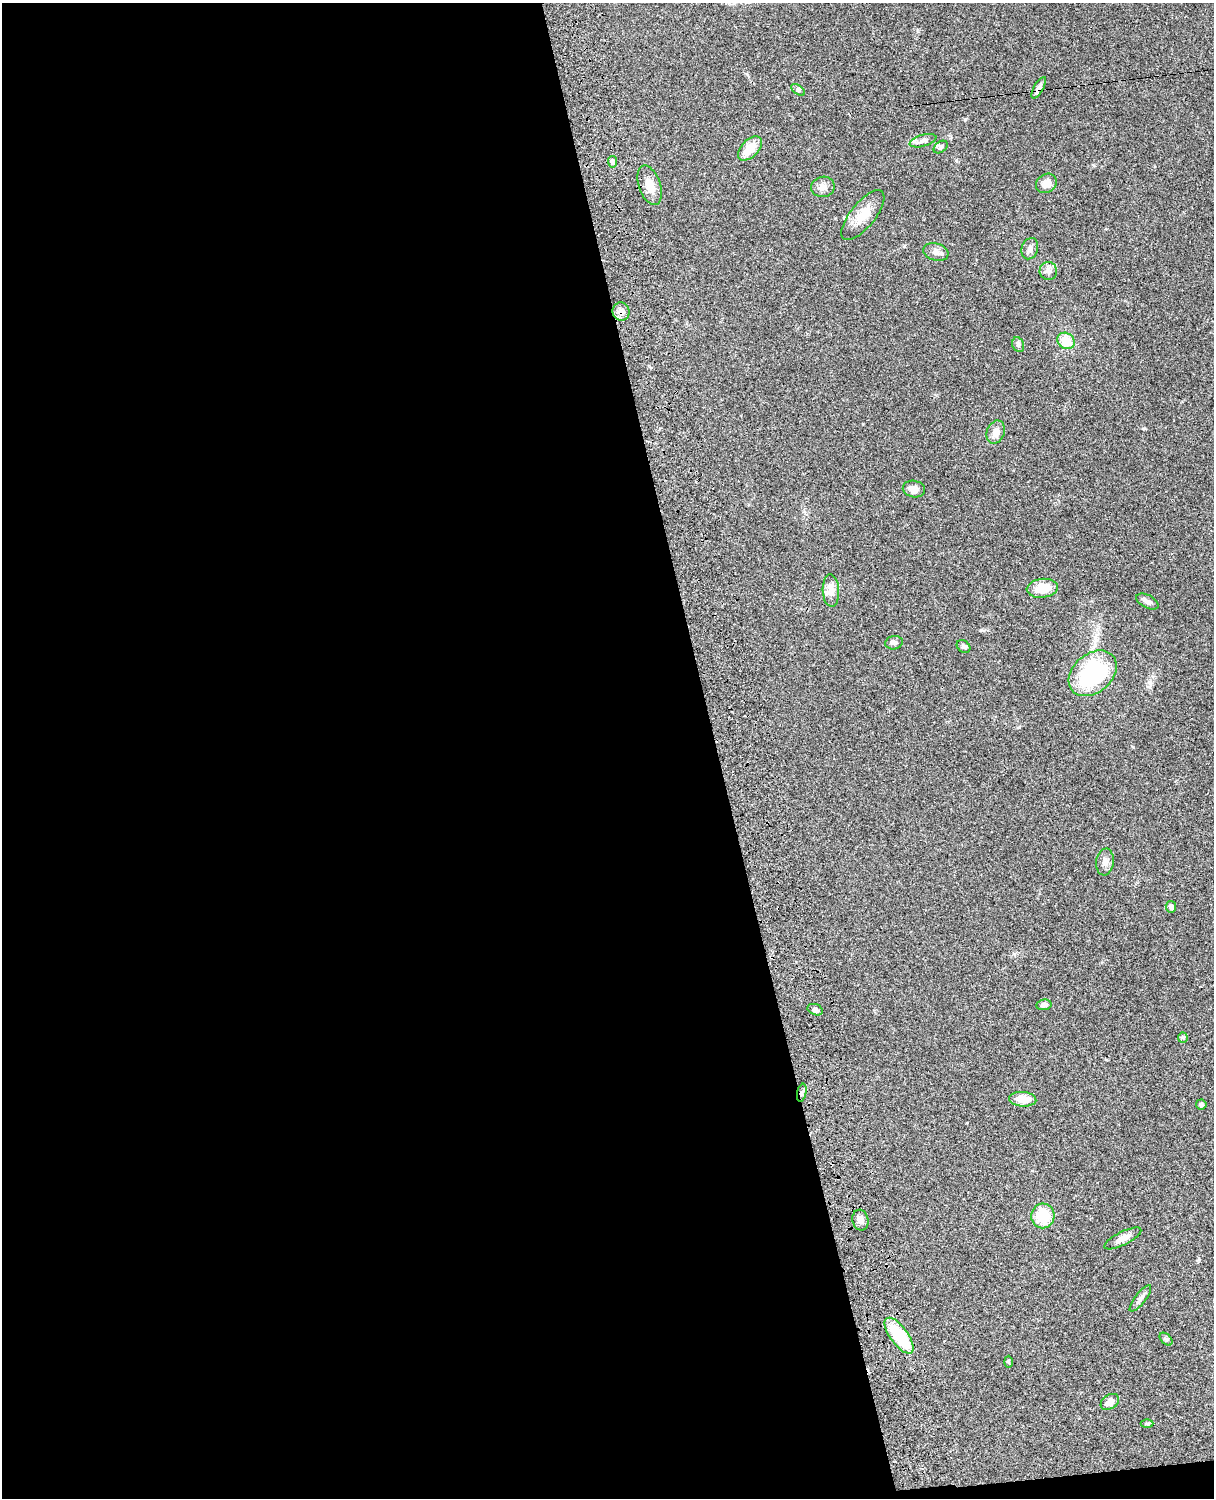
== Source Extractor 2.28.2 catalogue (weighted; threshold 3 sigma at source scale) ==
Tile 9 of 4 x 3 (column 1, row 3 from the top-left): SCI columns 122-1333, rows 277-1772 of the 5089 x 4927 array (HDU 1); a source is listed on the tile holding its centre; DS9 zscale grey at full resolution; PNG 1216 x 1500 px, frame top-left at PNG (2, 3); each listed source drawn as its Kron ellipse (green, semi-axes under 4 px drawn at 4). Shown black and unused: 60% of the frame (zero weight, under 3 of 4 exposures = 6% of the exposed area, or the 3 px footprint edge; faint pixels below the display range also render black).
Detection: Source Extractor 2.28.2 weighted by HDU 2 'WHT'; one run over the whole footprint, this tile lists its part. Background 0.0759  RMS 0.0057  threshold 0.0257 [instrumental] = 3 sigma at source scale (4.5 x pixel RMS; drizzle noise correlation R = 1.50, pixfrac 1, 0.05/0.05 arcsec/px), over >= 5 px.
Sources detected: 43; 2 inside a brighter listed object's ellipse — not listed separately; the other 41 listed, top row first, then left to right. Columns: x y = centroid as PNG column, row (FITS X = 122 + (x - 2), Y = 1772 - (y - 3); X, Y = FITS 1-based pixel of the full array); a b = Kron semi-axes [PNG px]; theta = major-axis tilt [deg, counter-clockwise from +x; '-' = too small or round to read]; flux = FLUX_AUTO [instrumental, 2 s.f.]
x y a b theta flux
1039 88 12 4 60 2.2
798 90 8 4 -36 0.94
923 141 14 6 15 2.2
941 147 8 5 37 1.2
750 148 15 8 45 8.8
612 162 5 4 - 2
1046 183 11 9 34 4.5
650 185 20 11 -71 7.1
823 187 12 10 11 3.8
863 215 30 12 51 10
1030 249 11 8 73 2.6
936 252 13 8 -18 3.2
1048 271 9 8 - 2.6
621 312 9 8 - 3.5
1066 341 9 8 - 12
1018 345 8 5 -70 1.2
996 432 12 9 69 4.3
914 489 11 8 -10 4.2
1042 588 15 9 6 11
831 591 16 8 -87 4.2
1147 601 12 6 -28 2.4
894 643 9 6 13 1.7
963 647 7 5 -40 1.2
1093 673 27 19 41 61
1105 862 13 8 84 3.5
1171 907 6 5 - 2.1
1044 1005 8 5 8 2
815 1010 8 5 -21 1.7
1183 1038 5 5 - 1.2
802 1093 9 4 78 1.5
1023 1099 13 7 -5 7.9
1201 1104 5 5 - 1.1
1043 1216 12 11 - 17
860 1220 10 8 -77 2.9
1123 1238 20 6 26 4.5
1140 1298 16 5 52 2.2
899 1336 21 9 -53 28
1166 1339 8 4 -44 1.1
1008 1362 6 4 -89 0.65
1110 1402 10 7 35 4
1147 1424 6 4 0 0.81
Overlapping masked pixels (flux is a lower limit): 4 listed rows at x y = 1039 88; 621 312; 802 1093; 899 1336
Unlisted compact peaks at least as high as the median listed source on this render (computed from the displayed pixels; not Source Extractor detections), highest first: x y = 1144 428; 981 630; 1133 747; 1199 1259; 904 246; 1014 954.